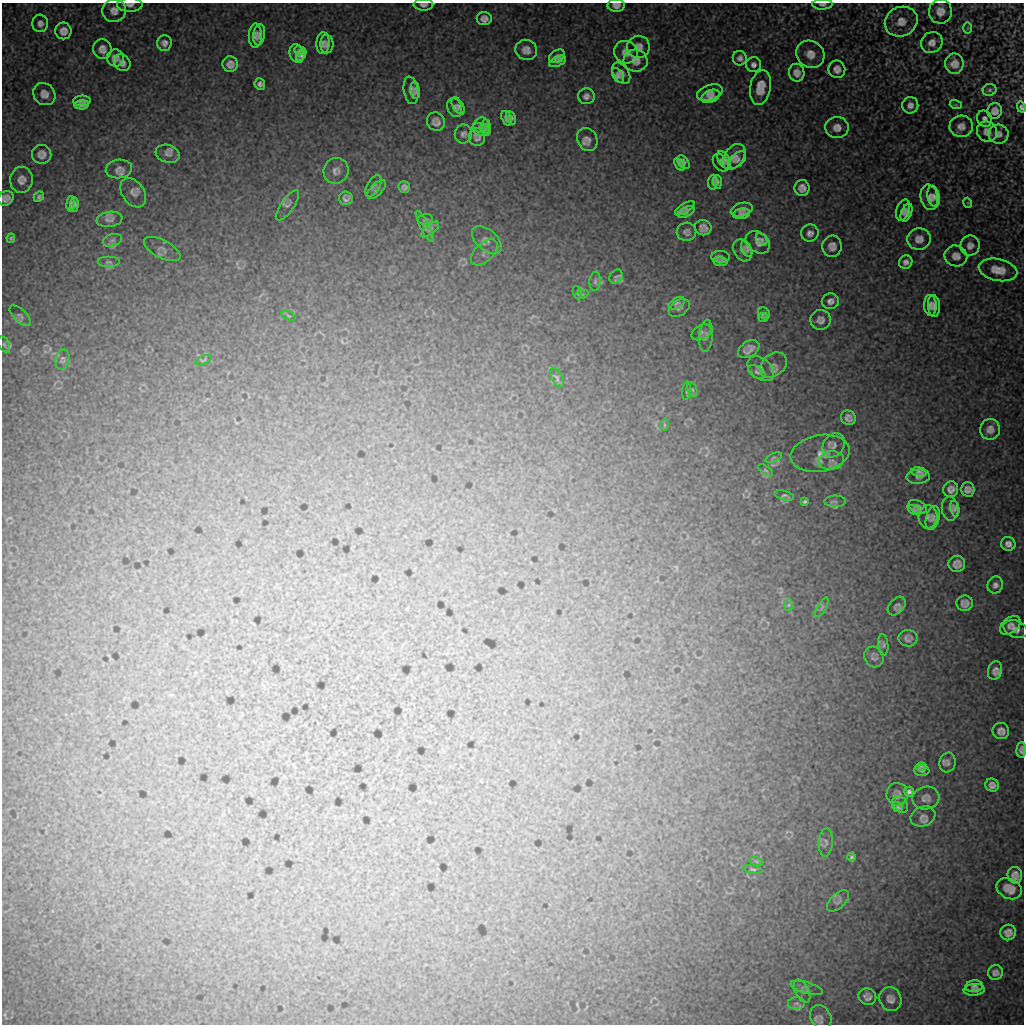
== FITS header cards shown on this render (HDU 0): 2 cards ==
NAXIS1  =                 1022 / length of data axis 1
NAXIS2  =                 1022 / length of data axis 2

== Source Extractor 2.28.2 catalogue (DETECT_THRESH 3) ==
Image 1022 x 1022 px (HDU 0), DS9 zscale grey, 1 PNG px = 1 image px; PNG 1026 x 1026 px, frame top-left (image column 1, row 1022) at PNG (2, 3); each listed source drawn as its Kron ellipse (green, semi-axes under 4 px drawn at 4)
Background 9190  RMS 48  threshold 144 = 3 sigma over >= 5 px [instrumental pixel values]
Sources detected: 216; all 216 listed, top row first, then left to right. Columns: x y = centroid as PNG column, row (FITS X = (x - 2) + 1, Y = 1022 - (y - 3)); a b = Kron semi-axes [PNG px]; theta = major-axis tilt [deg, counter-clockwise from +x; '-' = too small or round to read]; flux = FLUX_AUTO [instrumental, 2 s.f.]
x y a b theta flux
822 4 10 5 1 11000
130 5 13 7 0 16000
423 5 10 6 -2 11000
616 5 8 6 -2 17000
114 11 12 11 - 26000
940 11 12 11 - 28000
484 19 7 6 - 15000
901 22 17 14 24 39000
40 23 9 8 - 14000
968 28 6 3 89 3400
63 31 8 8 - 21000
259 35 10 6 81 13000
255 36 12 6 89 15000
164 43 8 7 - 15000
323 43 11 6 88 13000
932 43 11 10 - 21000
327 44 9 6 90 10000
638 47 11 11 - 23000
102 49 10 9 - 20000
526 50 11 10 - 23000
300 51 5 3 - 5900
626 52 12 11 - 28000
297 53 9 7 -74 15000
810 54 15 13 -36 35000
301 55 6 4 58 9800
557 56 8 6 29 13000
115 58 8 8 - 22000
740 58 7 7 - 12000
558 61 9 5 25 9100
636 61 12 11 - 27000
122 63 9 7 -50 16000
230 64 7 7 - 20000
954 64 10 9 - 27000
753 65 7 7 - 13000
837 69 9 8 - 19000
621 73 12 7 -56 18000
797 73 9 7 -80 20000
618 75 8 5 -59 11000
260 84 6 5 - 11000
760 88 17 10 81 45000
411 90 14 7 -80 15000
415 90 9 4 -84 13000
990 90 7 6 - 6900
710 93 13 7 18 16000
44 94 12 10 -46 24000
586 96 8 8 - 13000
710 96 9 6 23 13000
82 101 9 5 2 12000
82 105 7 4 3 11000
910 105 8 8 - 16000
956 105 6 4 -17 3500
458 106 9 5 -61 9400
1021 107 5 4 - 8000
455 108 10 7 -71 11000
995 111 8 7 - 19000
506 118 8 4 -69 10000
511 118 7 4 -63 8100
985 119 8 7 - 11000
436 122 9 8 - 18000
481 125 8 7 - 8200
486 126 7 4 -86 7900
961 126 12 10 2 23000
837 128 11 10 - 24000
481 130 10 6 -15 9900
987 132 11 9 -44 22000
463 134 9 8 - 13000
998 134 10 9 - 18000
477 137 9 8 - 16000
587 139 12 10 -60 20000
42 154 9 9 - 21000
168 154 12 9 -18 17000
734 157 14 9 54 22000
724 160 10 5 -58 9000
737 160 10 6 46 9100
683 162 8 5 -51 9600
721 163 10 7 -53 10000
679 164 7 4 -53 8300
119 169 13 9 5 19000
336 171 13 12 - 22000
21 180 13 11 85 23000
713 182 7 5 84 11000
717 182 7 4 -87 7200
373 186 12 6 59 9200
404 187 6 5 - 10000
802 188 8 7 - 20000
376 189 12 6 44 10000
133 193 16 11 -56 22000
934 196 10 6 -78 13000
39 197 6 4 44 6900
929 197 13 8 -78 21000
6 198 8 7 - 16000
346 198 7 6 - 12000
968 203 5 3 - 2600
71 204 7 4 87 8900
74 204 7 4 84 9300
287 205 18 6 55 11000
685 208 11 4 33 10000
742 210 11 6 14 12000
903 210 11 6 71 12000
686 212 9 4 26 7200
907 212 9 5 69 12000
742 214 9 5 11 7200
109 219 13 7 9 17000
425 219 7 5 2 5700
425 226 17 3 -63 8200
703 228 8 7 - 16000
430 230 11 4 40 7800
686 232 10 9 - 13000
810 233 9 8 - 14000
11 238 5 3 - 4600
762 239 7 5 -50 6000
919 239 12 11 - 25000
112 240 10 6 17 11000
487 240 18 10 -42 17000
758 242 13 10 -37 17000
832 246 11 10 - 22000
970 246 10 9 - 18000
162 249 20 9 -28 16000
747 249 8 4 -65 9300
742 250 11 8 -61 14000
484 252 16 9 43 17000
956 256 11 10 - 21000
721 257 9 6 -3 8900
720 261 7 4 -7 7000
109 262 11 5 0 9100
906 262 7 6 - 12000
998 270 19 11 -11 43000
616 277 7 6 - 8500
595 281 9 5 84 8200
577 293 7 2 -69 2500
582 295 7 3 19 3400
830 301 8 7 - 14000
677 303 9 5 29 6000
930 305 10 6 -87 15000
934 306 11 6 -87 15000
679 308 11 7 33 10000
764 313 6 5 - 8600
20 316 13 6 -45 9800
288 316 8 2 -21 3000
763 318 5 3 - 4400
820 320 10 10 - 18000
701 332 10 7 30 14000
706 336 16 7 85 17000
4 344 8 5 -64 7700
749 349 12 7 31 23000
62 360 10 6 77 8400
203 360 8 3 23 3400
773 365 15 11 38 19000
761 369 15 10 -39 17000
757 372 9 5 -33 7800
557 378 11 5 -63 8400
692 390 7 4 -69 6400
686 391 9 3 85 5500
848 418 8 7 - 15000
664 425 6 4 73 4100
990 429 10 10 - 22000
834 445 13 10 52 17000
820 453 30 18 10 52000
774 458 9 4 22 6000
831 461 12 9 9 23000
766 470 8 4 -35 5300
919 472 8 4 -7 10000
918 477 12 7 4 14000
951 489 8 7 - 17000
968 489 7 7 - 15000
784 495 10 4 -15 7200
805 501 3 3 - 5300
835 501 10 6 1 9600
918 507 10 6 -28 13000
950 509 12 8 -85 13000
955 509 8 4 -79 8700
914 510 7 4 -29 8200
928 517 11 9 87 12000
933 518 12 6 75 13000
1008 544 7 7 - 15000
957 564 8 8 - 20000
995 585 8 7 - 13000
965 603 8 8 - 17000
789 605 6 4 87 4900
897 606 11 7 47 13000
822 607 11 4 60 6800
1010 625 11 7 38 16000
1016 629 12 8 -20 24000
908 638 9 8 - 15000
883 645 11 5 -85 7700
874 657 11 9 -58 14000
995 671 9 7 72 19000
1001 731 8 8 - 18000
1021 750 8 4 87 11000
947 763 10 8 80 14000
921 767 5 3 - 6500
922 770 7 5 -2 8700
992 785 7 6 - 15000
909 792 5 5 - 9200
897 794 11 10 - 14000
926 798 13 11 9 18000
900 804 9 7 -49 11000
898 807 6 3 -40 5400
923 816 13 9 22 18000
826 842 14 7 86 9300
851 857 4 3 - 6400
756 861 7 4 -19 5400
753 869 10 4 -10 5900
1015 875 8 7 - 20000
1009 889 13 10 -26 33000
838 901 14 7 44 13000
1008 933 8 7 - 21000
995 972 7 7 - 14000
974 986 8 6 5 8900
807 988 17 5 -16 10000
974 990 10 6 4 12000
802 991 12 7 -64 12000
867 997 9 8 - 16000
890 999 12 10 -62 20000
796 1003 8 6 2 11000
821 1017 13 10 -58 16000
At the frame edge (FLAGS 8, measured only in part): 7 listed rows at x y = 822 4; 130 5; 423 5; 616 5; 1021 107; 6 198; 1021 750